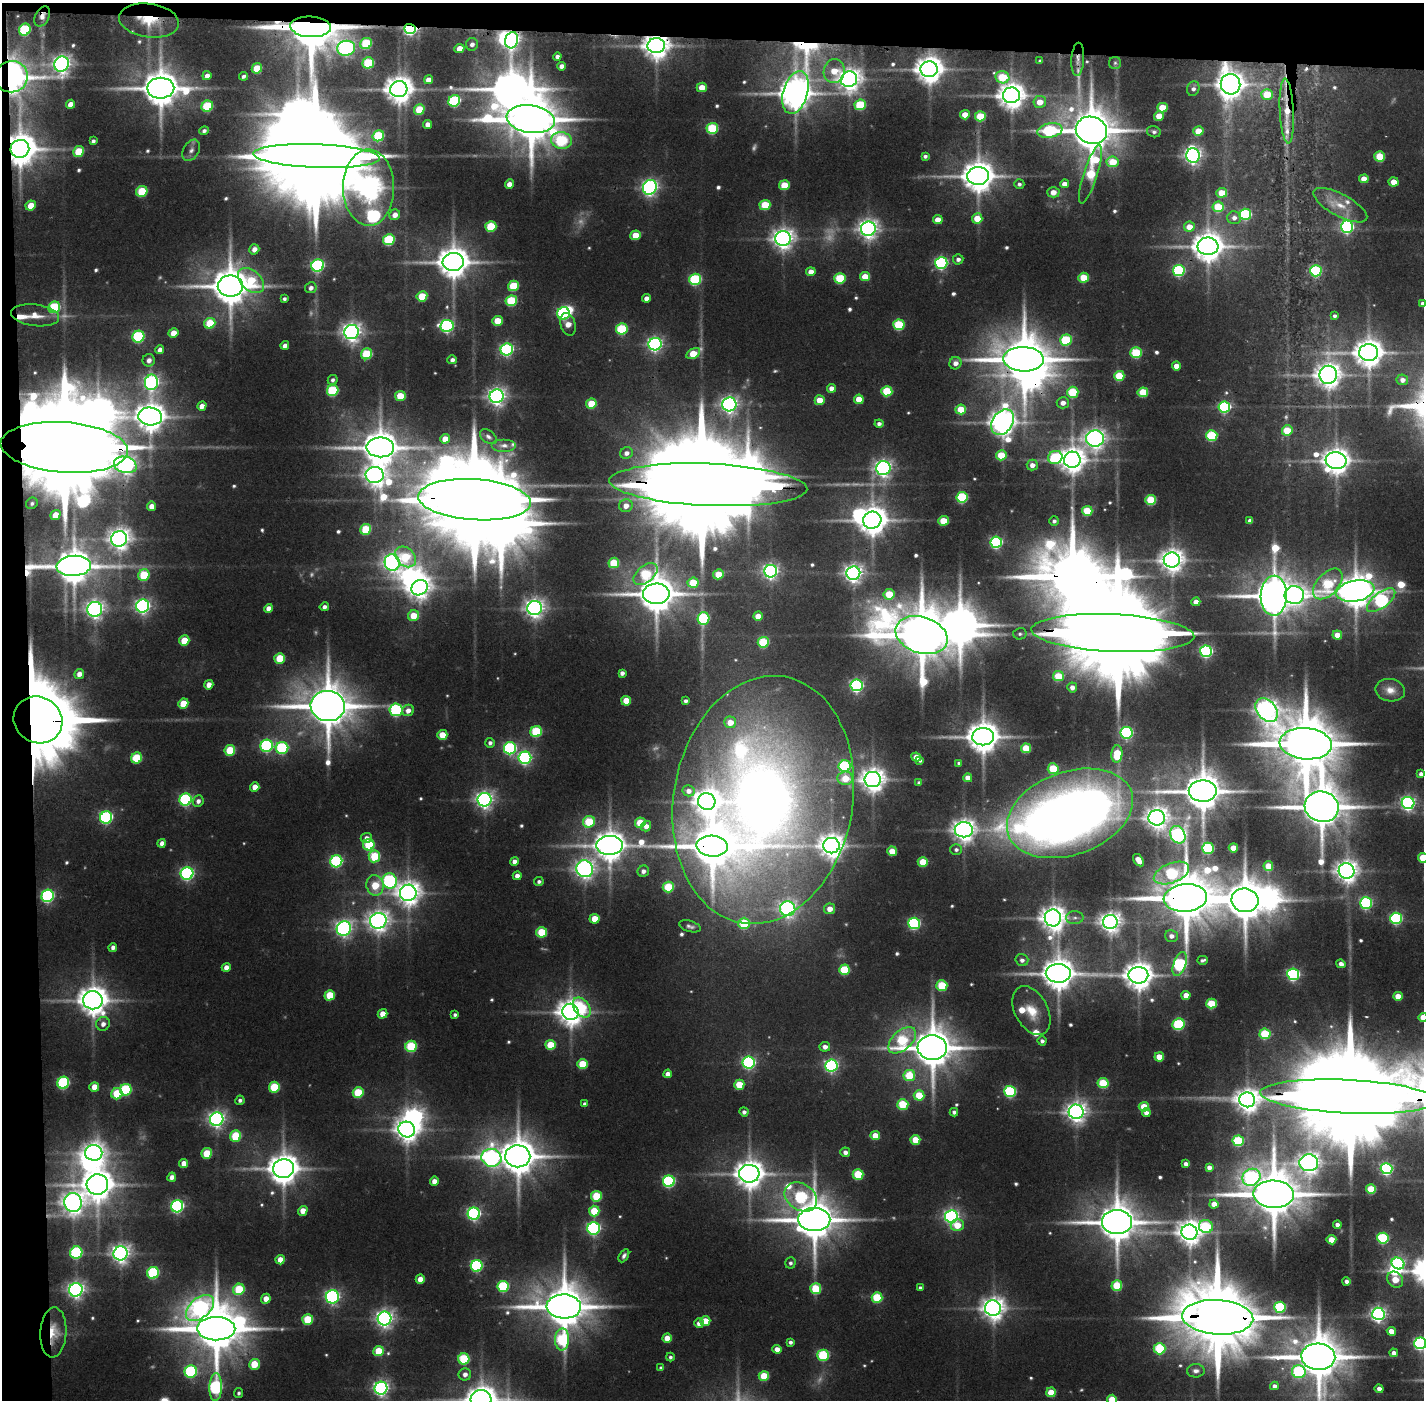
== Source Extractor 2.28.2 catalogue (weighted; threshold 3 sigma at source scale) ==
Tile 1 of 3 x 3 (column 1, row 1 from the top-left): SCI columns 1-1422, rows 2829-4226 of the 4268 x 4257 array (HDU 1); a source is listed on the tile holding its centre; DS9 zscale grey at full resolution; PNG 1426 x 1402 px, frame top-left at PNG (2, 3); each listed source drawn as its Kron ellipse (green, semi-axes under 4 px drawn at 4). Shown black and unused: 5% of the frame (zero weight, under 2 of 3 exposures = <1% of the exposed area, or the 3 px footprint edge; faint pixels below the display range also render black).
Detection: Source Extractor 2.28.2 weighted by HDU 2 'WHT'; one run over the whole footprint, this tile lists its part. Background 0.137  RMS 0.0089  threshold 0.0402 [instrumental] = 3 sigma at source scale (4.5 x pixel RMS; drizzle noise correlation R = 1.50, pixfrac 1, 0.05/0.05 arcsec/px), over >= 5 px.
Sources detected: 627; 20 too faint to see at this stretch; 23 inside a brighter object's white glare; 1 cosmic-ray / hot-pixel residue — neither listed nor drawn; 8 inside a brighter listed object's ellipse — not listed separately; of the other 575, all 500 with FLUX_AUTO >= 2.48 (the completeness limit of this list) listed and drawn (75 fainter detections not listed), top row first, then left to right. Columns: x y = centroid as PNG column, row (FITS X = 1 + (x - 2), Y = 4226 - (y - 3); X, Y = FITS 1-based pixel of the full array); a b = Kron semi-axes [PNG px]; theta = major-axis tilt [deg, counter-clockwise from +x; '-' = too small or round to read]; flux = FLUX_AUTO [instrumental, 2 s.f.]
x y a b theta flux
42 16 10 7 62 6.6
149 20 30 17 -8 42
311 27 20 10 -3 7900
410 29 6 5 - 220
25 30 6 5 - 99
512 40 8 6 72 350
366 43 6 5 - 69
472 44 6 6 - 4.7
656 46 8 7 - 1400
346 48 9 7 10 340
459 48 5 4 - 13
557 56 4 4 - 4.1
1078 59 16 6 86 6.2
1040 61 4 4 - 2.8
368 63 6 5 - 68
1115 63 6 6 - 2.5
62 64 8 7 - 630
561 66 4 4 - 5.8
257 68 5 5 - 35
929 69 8 8 - 1500
834 71 12 10 81 24
207 76 5 4 - 6.2
243 76 4 3 - 3
11 77 17 15 11 810
1002 77 7 6 - 53
849 79 8 7 - 1000
428 80 4 4 - 9.1
1231 84 10 9 - 1400
702 87 5 4 - 17
161 88 13 10 0 3300
399 89 8 8 - 1600
1193 89 7 6 - 4.6
795 92 22 12 73 2300
1267 94 6 5 - 30
1011 95 8 7 - 1500
454 101 6 5 - 120
1040 102 6 6 - 15
70 104 5 4 - 9.1
860 105 6 5 - 63
207 106 6 5 - 68
1162 108 5 5 - 32
419 109 5 5 - 31
1287 111 32 7 -87 22
965 115 5 4 - 17
980 116 5 5 - 41
1159 116 5 4 - 15
531 119 24 14 -8 6300
428 124 4 4 - 8.2
712 128 6 5 - 85
1091 130 16 13 -19 4800
204 131 5 4 - 3.3
1050 131 13 7 9 110
1198 131 5 5 - 23
1154 132 7 5 -15 2.9
378 136 6 5 - 77
561 140 10 8 -9 97
93 141 4 4 - 2.8
20 149 9 9 - 2500
191 150 11 7 60 4.8
79 152 6 5 - 34
1193 155 7 6 - 520
316 156 63 12 -2 33000
925 156 4 4 - 3
1380 156 5 5 - 41
1113 162 6 5 - 31
1090 174 31 7 72 66
978 176 11 9 1 2200
1364 179 5 4 - 15
1394 182 5 4 - 15
509 184 4 4 - 8
1019 184 5 5 - 2.9
1064 184 4 4 - 9.7
784 185 5 5 - 30
650 187 7 6 - 400
369 188 38 25 -89 1800
142 191 6 5 - 54
1053 192 6 5 - 11
1222 193 5 5 - 25
31 205 5 5 - 19
765 205 5 5 - 44
1340 205 30 11 -28 20
1218 207 5 5 - 52
1245 214 6 5 - 120
395 215 5 5 - 8.5
977 218 5 5 - 23
1234 218 7 6 - 6.1
938 220 5 4 - 14
491 226 5 5 - 60
1189 227 5 5 - 15
1347 227 6 6 - 250
868 229 7 7 - 710
635 235 5 5 - 23
783 239 8 7 - 840
389 240 6 5 - 84
1208 246 10 8 1 2000
254 249 5 5 - 7
958 259 5 5 - 4.5
453 262 10 9 - 2200
941 263 6 5 - 220
318 265 6 6 - 210
1179 270 6 5 - 140
1316 271 6 5 - 120
811 272 5 4 - 11
865 277 5 4 - 21
840 278 5 5 - 65
1084 278 5 5 - 36
695 279 6 5 - 110
251 280 15 10 -42 44
230 286 12 10 1 3600
513 286 5 5 - 46
311 288 6 5 - 5
422 296 5 5 - 36
646 298 4 4 - 6.6
284 299 4 4 - 2.5
511 301 6 5 - 68
1423 304 4 4 - 5.5
54 307 6 5 - 84
563 313 6 6 - 160
35 315 24 10 -7 18
1335 316 4 4 - 2.8
498 321 5 5 - 23
210 323 6 5 - 47
568 324 11 7 -74 13
899 325 5 5 - 79
447 326 7 6 - 230
622 329 6 5 - 81
352 332 7 7 - 670
173 333 5 4 - 14
138 337 6 5 - 130
1066 340 6 5 - 82
655 344 6 6 - 330
285 345 4 4 - 5.1
507 349 6 6 - 220
160 350 4 4 - 5.1
1369 352 9 8 - 1700
1136 353 5 5 - 78
366 354 6 5 - 57
693 354 7 5 30 31
1024 359 20 12 -2 5800
149 360 6 6 - 5.7
452 360 5 4 - 4.6
955 363 6 6 - 7.4
1176 366 4 4 - 13
1328 375 9 8 - 1200
1119 376 5 5 - 48
333 380 5 4 - 3
1402 380 6 5 - 5.8
151 382 8 6 79 330
831 388 4 4 - 8.1
333 391 6 5 - 88
887 391 5 5 - 62
1073 392 5 5 - 65
1143 392 5 5 - 42
400 396 5 5 - 25
497 396 7 6 - 590
859 399 5 4 - 20
820 400 5 5 - 21
1063 403 6 5 - 7.9
591 404 5 5 - 34
729 404 7 7 - 510
202 406 5 4 - 7.6
1224 407 6 5 - 160
961 409 5 5 - 28
150 416 12 9 -4 1800
1003 422 14 10 56 1300
879 424 4 4 - 4.2
1287 430 5 5 - 39
1212 435 5 5 - 93
488 437 9 6 -36 3.2
1095 438 9 8 - 790
445 439 5 4 - 15
504 445 12 6 0 5.2
64 447 64 25 -4 39000
380 447 14 10 0 2800
626 453 6 6 - 6.2
1001 455 5 5 - 33
1055 458 7 6 - 95
1072 460 8 8 - 1400
1336 461 10 8 -8 1400
125 465 11 8 -15 610
1032 465 5 5 - 8.4
883 468 7 7 - 490
375 475 9 8 - 850
708 485 99 21 -2 50000
962 497 5 5 - 97
474 500 56 20 -4 28000
1151 500 5 5 - 56
32 503 6 5 - 2.7
151 506 5 4 - 8.7
626 506 6 6 - 9.7
1087 511 5 5 - 42
55 515 5 4 - 16
872 520 9 8 - 1800
943 521 5 5 - 29
1054 521 5 4 - 3.2
1250 521 4 4 - 5.6
366 529 6 5 - 51
119 539 8 7 - 890
996 542 6 5 - 170
405 557 12 8 -45 46
1172 560 8 7 - 1100
392 562 8 7 - 580
614 563 5 5 - 42
74 566 17 10 4 2900
771 571 6 6 - 380
853 573 7 6 - 610
645 574 14 8 40 72
718 574 5 5 - 27
144 575 6 5 - 52
693 583 5 5 - 36
1328 584 18 10 48 86
419 588 8 7 - 900
1355 591 19 10 11 2500
656 594 13 10 1 3200
889 594 5 5 - 32
1294 595 9 9 - 510
1274 596 20 13 88 3500
1381 600 17 7 37 210
1196 602 4 4 - 11
143 606 7 6 - 380
324 607 5 4 - 4.6
269 608 4 4 - 8.8
535 608 7 7 - 670
95 609 7 7 - 570
413 616 6 5 - 22
758 616 5 4 - 14
703 618 6 6 - 110
1113 633 81 19 -2 38000
1020 634 7 5 13 2.6
922 635 27 18 -18 7100
1337 635 5 4 - 17
184 640 5 5 - 25
763 642 5 5 - 69
1206 651 6 6 - 200
280 658 5 5 - 35
622 673 4 4 - 4.8
79 674 5 4 - 7.5
1058 676 5 5 - 43
209 685 5 4 - 9
857 685 6 6 - 240
1072 687 5 5 - 6.8
1390 690 15 11 -11 11
626 701 5 5 - 22
686 701 4 4 - 3.4
183 703 5 5 - 23
328 706 17 15 -8 4700
396 710 6 6 - 150
408 710 6 5 - 7.3
1267 710 13 9 -50 860
38 720 25 23 -31 12000
730 722 6 6 - 17
536 732 6 5 - 78
1127 733 6 6 - 210
442 735 5 5 - 22
983 737 11 8 -1 2300
490 743 5 5 - 3.7
1306 744 26 15 -5 9500
267 746 6 6 - 170
282 748 6 6 - 130
510 748 6 6 - 170
1026 748 5 5 - 37
230 750 5 5 - 43
1117 754 8 5 85 41
916 757 5 4 - 14
137 758 6 5 - 57
525 758 6 6 - 250
920 760 4 3 - 2.6
959 763 4 3 - 2.8
845 766 6 6 - 120
1053 769 5 5 - 51
1421 774 4 4 - 5
845 778 8 6 3 25
968 778 4 4 - 11
873 779 8 7 - 1200
919 783 4 4 - 3.5
255 787 5 4 - 11
688 791 6 5 - 6.5
1203 791 14 10 -1 3500
185 799 6 6 - 180
485 800 7 7 - 510
763 800 125 89 80 1500
198 801 6 5 - 4.8
707 801 9 8 - 1300
1408 803 6 6 - 310
1322 807 17 15 -17 4600
1070 813 65 41 19 1200
106 817 6 6 - 200
1157 818 8 7 - 990
589 822 6 5 - 50
640 823 5 5 - 38
646 826 5 5 - 7.8
964 830 9 7 1 1000
1178 835 9 7 -61 340
366 838 6 5 - 6
162 843 4 4 - 6
369 845 6 5 - 59
609 845 13 9 4 2000
712 846 15 10 -3 4500
831 846 8 8 - 1200
1208 848 6 5 - 120
1233 848 5 4 - 17
956 850 6 5 - 3.3
892 851 5 4 - 22
374 856 6 6 - 57
1423 858 5 5 - 34
1138 860 7 4 -56 14
336 861 6 6 - 160
514 861 4 4 - 5.6
923 862 5 5 - 32
1268 866 5 5 - 25
585 869 9 8 - 660
643 871 6 5 - 5
1347 871 8 7 - 980
187 873 6 6 - 250
1171 873 19 9 22 110
517 876 4 4 - 6.8
390 881 8 7 - 190
539 881 5 4 - 3
375 885 10 8 -77 34
668 887 5 5 - 59
408 893 8 8 - 1100
48 896 6 6 - 200
1185 898 22 13 5 6800
1245 900 14 12 -9 4100
1366 903 6 6 - 160
788 909 7 7 - 440
830 909 5 5 - 11
1053 918 8 8 - 1300
1075 918 9 6 1 3.4
1396 918 6 5 - 160
595 919 5 5 - 21
378 921 8 8 - 810
1110 922 7 7 - 840
744 923 6 5 - 58
914 923 6 5 - 150
690 926 11 5 -16 3.4
344 928 7 7 - 420
542 932 5 5 - 45
1171 936 6 6 - 5.7
113 947 4 4 - 5.2
1022 960 6 6 - 4.9
1203 960 5 3 - 2.7
1180 964 12 6 71 170
1341 964 5 4 - 5.3
226 967 4 4 - 7.3
844 970 5 5 - 53
1058 973 12 9 -1 2400
1293 974 6 5 - 190
1138 975 10 8 0 1700
942 986 5 5 - 61
330 995 5 5 - 36
1186 995 4 4 - 13
1398 996 5 4 - 19
93 1000 10 9 - 1700
1211 1004 5 5 - 47
582 1007 11 7 -53 41
1031 1011 26 16 -62 27
571 1012 8 8 - 1400
383 1014 5 4 - 13
455 1015 4 4 - 2.6
1423 1017 4 4 - 15
103 1024 7 6 - 6.2
1179 1024 6 5 - 110
1265 1034 5 5 - 70
902 1040 16 9 43 74
1042 1041 4 4 - 3.5
550 1045 5 5 - 35
411 1046 6 5 - 75
825 1047 5 5 - 6.3
932 1048 15 12 -4 4000
1159 1057 5 4 - 24
749 1062 6 6 - 230
582 1064 5 5 - 38
831 1065 6 6 - 260
668 1074 4 4 - 7.8
909 1075 6 5 - 43
63 1083 6 5 - 140
1103 1083 5 5 - 56
739 1085 5 5 - 35
94 1087 5 5 - 12
274 1087 5 5 - 56
126 1090 6 5 - 100
1010 1091 6 5 - 130
358 1093 5 5 - 56
117 1094 6 5 - 53
919 1095 5 5 - 34
1348 1097 88 16 -3 43000
240 1100 5 4 - 3.3
1247 1100 8 7 - 1100
585 1104 4 4 - 3.7
903 1104 5 5 - 56
1144 1107 5 5 - 29
744 1112 4 4 - 3.9
954 1112 4 4 - 3.6
1076 1112 7 7 - 800
1146 1113 4 4 - 6.1
217 1119 7 6 - 450
407 1129 8 7 - 1100
875 1135 5 4 - 17
236 1136 6 5 - 53
915 1140 5 5 - 30
1238 1141 5 5 - 85
845 1152 5 5 - 5.5
94 1153 8 7 - 820
207 1153 5 5 - 36
518 1156 12 11 - 3300
491 1158 10 9 - 480
184 1163 5 4 - 11
1309 1163 9 8 - 870
1186 1164 4 4 - 5.2
1209 1167 4 4 - 5.9
283 1169 10 9 - 2000
1387 1169 6 5 - 190
749 1174 10 9 - 1700
858 1174 5 5 - 54
172 1177 5 4 - 6.1
1251 1177 9 8 - 270
434 1181 4 4 - 8.4
669 1181 6 6 - 150
97 1185 10 10 - 2200
1371 1189 5 5 - 40
1274 1194 20 13 -3 6400
596 1196 5 5 - 49
801 1197 17 13 -34 150
73 1202 9 8 - 980
1214 1204 4 4 - 11
177 1206 6 6 - 220
303 1211 5 4 - 13
594 1211 5 5 - 38
474 1214 6 6 - 250
951 1216 6 6 - 340
814 1220 16 11 1 4400
1117 1222 15 12 0 3500
957 1225 6 6 - 20
1337 1225 4 4 - 5
1206 1226 7 6 - 80
594 1228 6 6 - 230
1189 1232 8 7 - 1200
1383 1238 5 5 - 110
1331 1240 5 4 - 22
76 1253 6 6 - 140
121 1253 7 7 - 630
624 1256 7 4 58 3.2
280 1260 5 4 - 14
790 1263 5 5 - 3.1
1398 1264 6 5 - 200
477 1266 6 6 - 150
153 1273 6 5 - 110
420 1279 5 4 - 13
1395 1280 9 7 -43 23
1346 1281 4 4 - 4.6
503 1286 6 5 - 97
1117 1286 5 5 - 46
920 1288 4 3 - 2.6
239 1289 6 5 - 55
816 1289 5 5 - 53
76 1290 7 6 - 490
332 1297 6 6 - 260
877 1297 5 5 - 67
266 1299 5 4 - 11
564 1306 17 12 -3 4800
1280 1307 5 5 - 110
200 1308 16 10 40 430
993 1308 8 7 - 1000
1378 1314 6 6 - 370
1218 1317 35 17 -3 15000
308 1319 5 5 - 48
384 1319 7 7 - 530
705 1321 5 5 - 22
699 1323 5 4 - 6.4
216 1329 19 11 -1 6200
1391 1331 4 4 - 14
53 1332 25 13 87 25
667 1338 4 4 - 15
562 1339 11 7 89 94
790 1342 4 4 - 3.3
1420 1343 6 6 - 230
777 1349 4 4 - 8.5
1160 1349 6 5 - 74
378 1351 5 5 - 33
1394 1353 4 4 - 5.3
823 1355 5 5 - 88
670 1357 4 4 - 2.5
1318 1357 17 13 -4 5000
464 1359 5 5 - 79
254 1364 5 5 - 32
661 1368 4 4 - 3.1
1196 1371 9 6 2 4.7
191 1372 6 6 - 130
1299 1372 7 6 - 110
465 1374 6 6 - 5.8
764 1376 5 5 - 38
1274 1386 4 4 - 4.1
216 1387 14 6 87 180
381 1388 6 6 - 380
1379 1389 4 4 - 6.3
1051 1392 5 5 - 29
239 1393 5 4 - 2.5
481 1399 10 9 - 1800
1112 1399 5 4 - 26
Overlapping masked pixels (flux is a lower limit): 29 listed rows (the first 20) at x y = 42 16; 149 20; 311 27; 410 29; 512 40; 656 46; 1078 59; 11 77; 1231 84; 795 92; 1287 111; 20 149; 1208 246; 230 286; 1024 359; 64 447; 708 485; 474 500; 74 566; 1113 633
Isophote crosses this tile's border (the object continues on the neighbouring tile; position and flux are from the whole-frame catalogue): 7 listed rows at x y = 1423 304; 1423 858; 1423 1017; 1348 1097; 1420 1343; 481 1399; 1112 1399